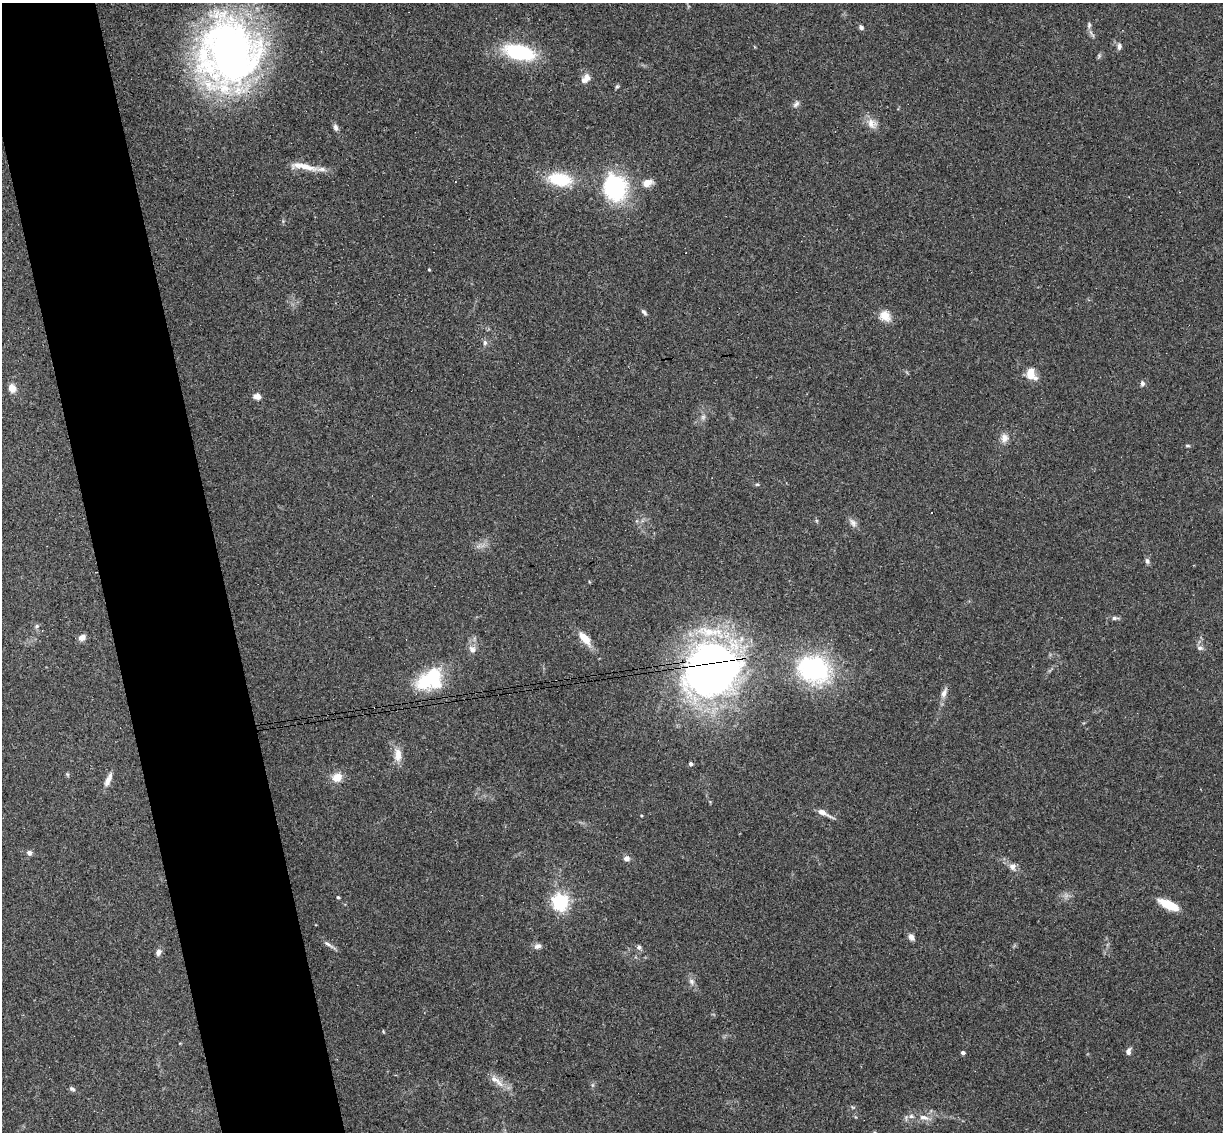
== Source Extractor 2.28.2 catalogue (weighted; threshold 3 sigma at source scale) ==
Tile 11 of 4 x 4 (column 3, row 3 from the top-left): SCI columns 2499-3719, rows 1282-2411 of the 4999 x 4935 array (HDU 1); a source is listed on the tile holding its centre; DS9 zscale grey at full resolution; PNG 1225 x 1134 px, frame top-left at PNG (2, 3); no overlay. Shown black and unused: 10% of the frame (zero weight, under 3 of 4 exposures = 6% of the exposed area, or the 3 px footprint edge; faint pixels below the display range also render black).
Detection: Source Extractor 2.28.2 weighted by HDU 2 'WHT'; one run over the whole footprint, this tile lists its part. Background 0.163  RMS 0.0072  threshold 0.0322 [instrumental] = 3 sigma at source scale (4.5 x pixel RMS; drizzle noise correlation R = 1.50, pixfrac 1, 0.05/0.05 arcsec/px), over >= 5 px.
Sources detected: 70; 1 cosmic-ray / hot-pixel residue — not listed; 3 inside a brighter listed object's ellipse — not listed separately; the other 66 listed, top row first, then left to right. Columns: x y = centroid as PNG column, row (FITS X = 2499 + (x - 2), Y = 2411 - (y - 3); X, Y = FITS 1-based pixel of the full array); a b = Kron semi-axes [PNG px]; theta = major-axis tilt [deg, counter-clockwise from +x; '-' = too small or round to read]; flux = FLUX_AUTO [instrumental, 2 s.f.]
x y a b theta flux
1089 25 9 5 81 1.8
861 27 6 5 - 2
1093 35 7 4 -64 1.3
1119 46 9 7 -88 2.4
519 52 32 14 -13 56
229 53 67 55 -88 410
1099 56 7 5 -89 1.3
586 79 15 9 48 5.5
617 86 6 5 - 1.1
796 104 10 6 45 2.3
871 123 15 12 -42 6.3
335 127 9 6 -79 2.2
304 166 30 9 -18 10
560 179 29 16 -10 30
647 183 13 9 15 6.3
615 187 33 27 -76 64
429 270 4 3 - 0.58
644 312 9 5 -48 1.8
885 316 16 12 -42 7.9
485 343 7 5 69 1.7
1031 374 12 8 -63 13
1142 383 6 6 - 1.9
12 388 7 6 - 7.6
257 396 8 7 - 4.1
703 417 7 6 - 2
1004 438 11 10 - 4.7
1188 446 7 3 -1 1
757 484 5 4 - 0.87
931 513 2 2 - 0.79
853 523 10 8 -50 3.4
1147 561 9 5 -68 1.7
1114 618 9 5 1 2.1
37 626 6 5 - 1.6
82 637 9 7 30 3.8
584 638 18 8 -50 11
1200 648 9 7 14 2.4
472 650 11 8 -34 3.8
711 669 59 52 41 370
813 669 37 31 -20 91
430 679 33 22 31 42
944 693 12 7 71 4
398 755 19 9 90 7.7
691 764 4 4 - 1.9
67 774 6 3 -71 0.91
337 777 14 12 26 7.7
108 780 19 6 66 5.4
823 813 22 6 -26 5.2
641 816 4 3 - 0.68
29 853 7 6 - 2.3
626 858 6 6 - 3.3
1012 867 9 8 - 3.6
338 897 3 3 - 0.87
560 902 6 6 - 270
1168 905 19 7 -25 21
911 937 9 6 -59 3.1
328 944 16 5 -34 3
537 946 11 7 24 2.7
639 947 6 6 - 2.2
158 952 8 6 61 3.2
691 981 8 7 - 2.6
383 1031 5 3 - 0.67
1128 1052 8 5 71 3
963 1053 4 4 - 2
496 1081 27 7 -38 7.8
72 1089 9 5 -28 1.9
924 1117 15 7 -15 4.8
Overlapping masked pixels (flux is a lower limit): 2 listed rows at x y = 229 53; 711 669
Isophote crosses this tile's border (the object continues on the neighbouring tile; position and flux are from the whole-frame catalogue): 1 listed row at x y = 229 53